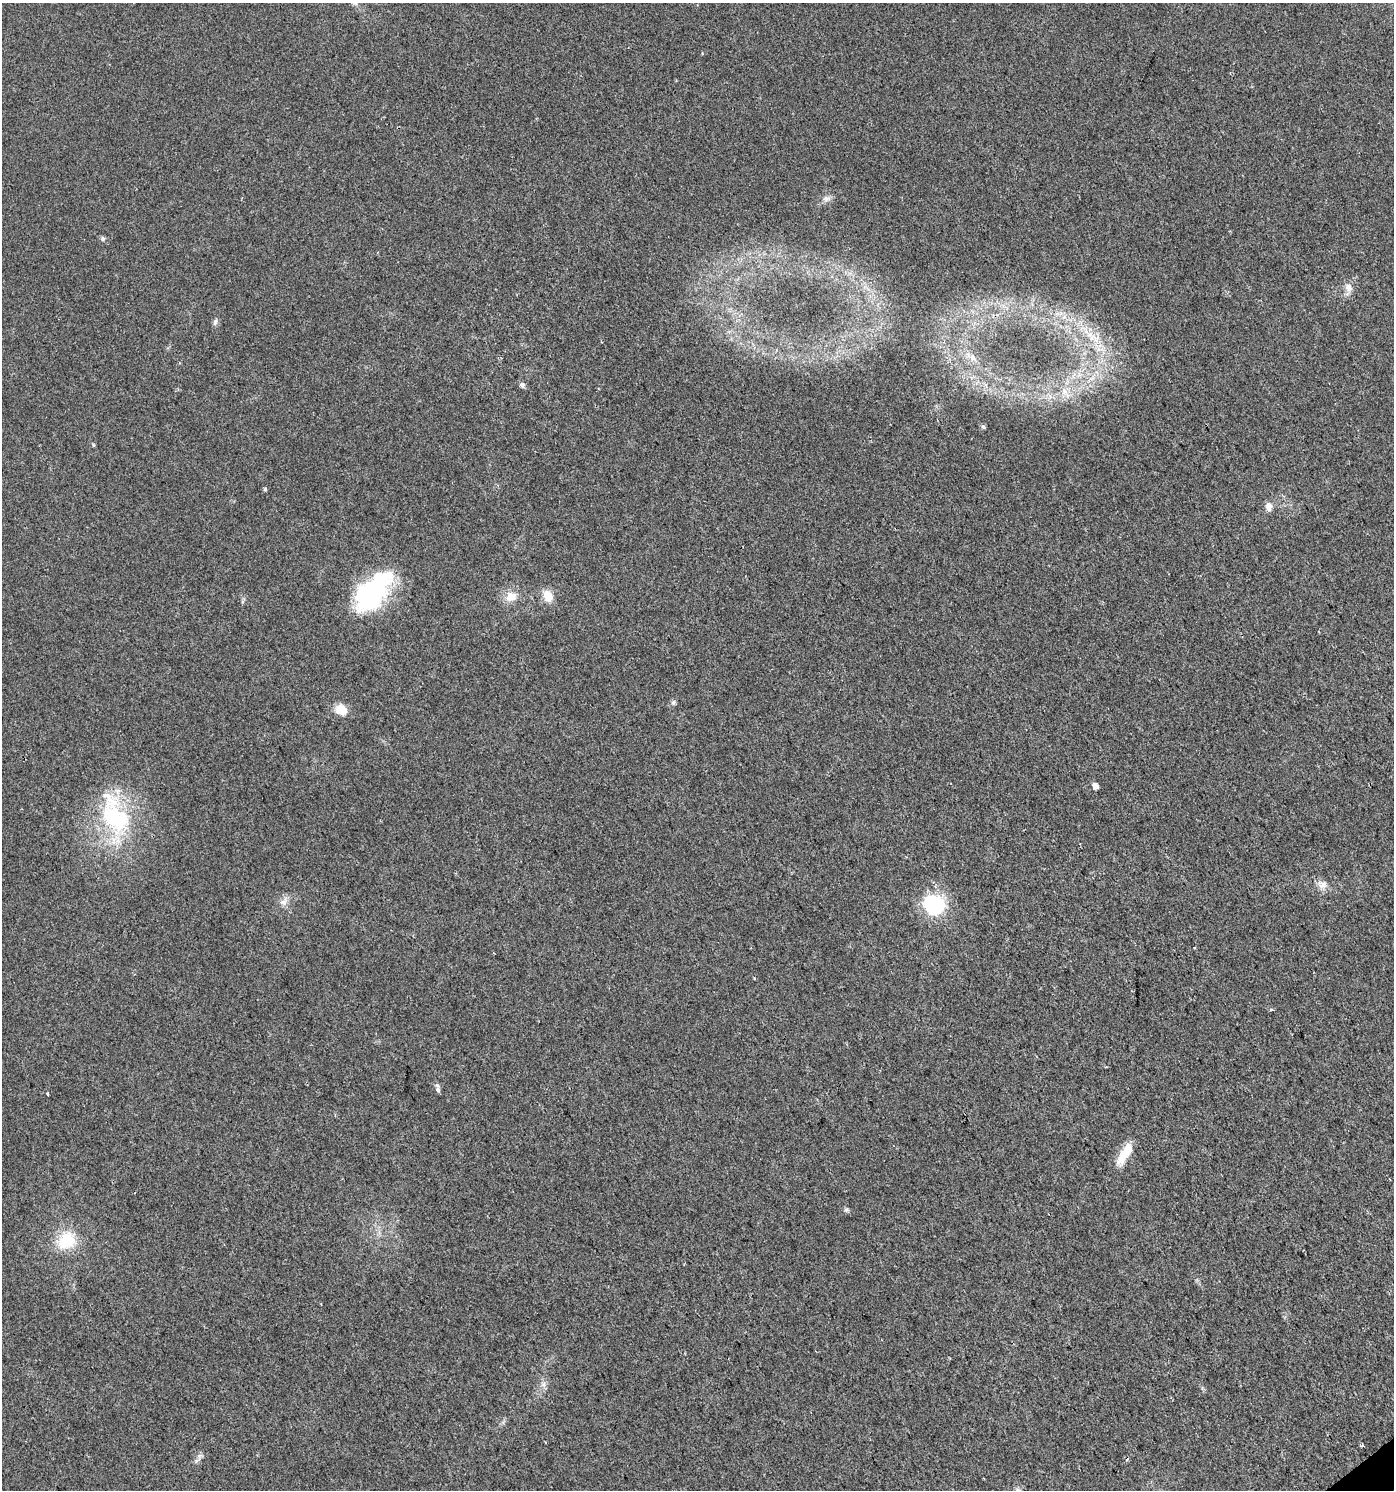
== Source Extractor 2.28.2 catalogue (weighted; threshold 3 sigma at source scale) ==
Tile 6 of 4 x 4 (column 2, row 2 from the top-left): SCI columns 1585-2976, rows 2977-4464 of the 5888 x 5956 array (HDU 1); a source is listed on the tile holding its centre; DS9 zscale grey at full resolution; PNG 1396 x 1492 px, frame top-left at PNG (2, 3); no overlay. Shown black and unused: <1% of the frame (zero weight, under 2 of 3 exposures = <1% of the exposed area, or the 3 px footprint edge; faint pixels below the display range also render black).
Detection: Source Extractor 2.28.2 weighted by HDU 2 'WHT'; one run over the whole footprint, this tile lists its part. Background 0.0154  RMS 0.0057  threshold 0.0256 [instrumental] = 3 sigma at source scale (4.5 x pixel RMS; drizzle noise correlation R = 1.50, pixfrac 1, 0.0396/0.0396 arcsec/px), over >= 5 px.
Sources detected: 34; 2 inside a brighter object's white glare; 1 cosmic-ray / hot-pixel residue — not listed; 1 inside a brighter listed object's ellipse — not listed separately; the other 30 listed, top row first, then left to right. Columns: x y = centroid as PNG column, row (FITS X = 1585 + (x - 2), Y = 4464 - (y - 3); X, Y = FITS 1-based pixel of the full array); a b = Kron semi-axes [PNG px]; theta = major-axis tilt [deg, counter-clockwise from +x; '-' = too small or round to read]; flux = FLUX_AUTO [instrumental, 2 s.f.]
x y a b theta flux
826 199 10 8 3 2.6
103 239 6 5 - 1.4
1349 288 13 9 -68 3.7
215 322 10 5 73 1.6
1093 338 20 10 -26 10
973 357 9 6 -70 2.7
522 385 6 6 - 1.8
1064 391 7 4 -71 1.8
983 426 5 4 - 1
93 445 5 3 - 0.58
265 489 5 5 - 0.8
1269 507 11 8 -80 3.1
377 587 46 29 55 57
548 596 14 10 -60 7.7
511 597 15 13 11 7.1
673 702 7 5 45 1.2
341 710 17 14 -25 6.8
1095 786 5 5 - 3.7
115 818 47 31 -46 59
1323 885 13 10 24 3.9
284 902 14 8 32 3.6
934 905 8 7 - 230
1272 1010 4 3 - 0.59
438 1089 8 6 -85 1.9
47 1094 4 3 - 0.6
1124 1154 34 11 58 11
846 1210 6 6 - 1.1
66 1240 27 21 38 19
1362 1446 6 3 9 0.71
1018 1490 8 6 -89 1.8
Isophote crosses this tile's border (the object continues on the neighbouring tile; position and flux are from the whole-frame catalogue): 1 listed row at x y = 1018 1490
Unlisted compact peaks at least as high as the median listed source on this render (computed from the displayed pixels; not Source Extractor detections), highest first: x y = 196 1461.